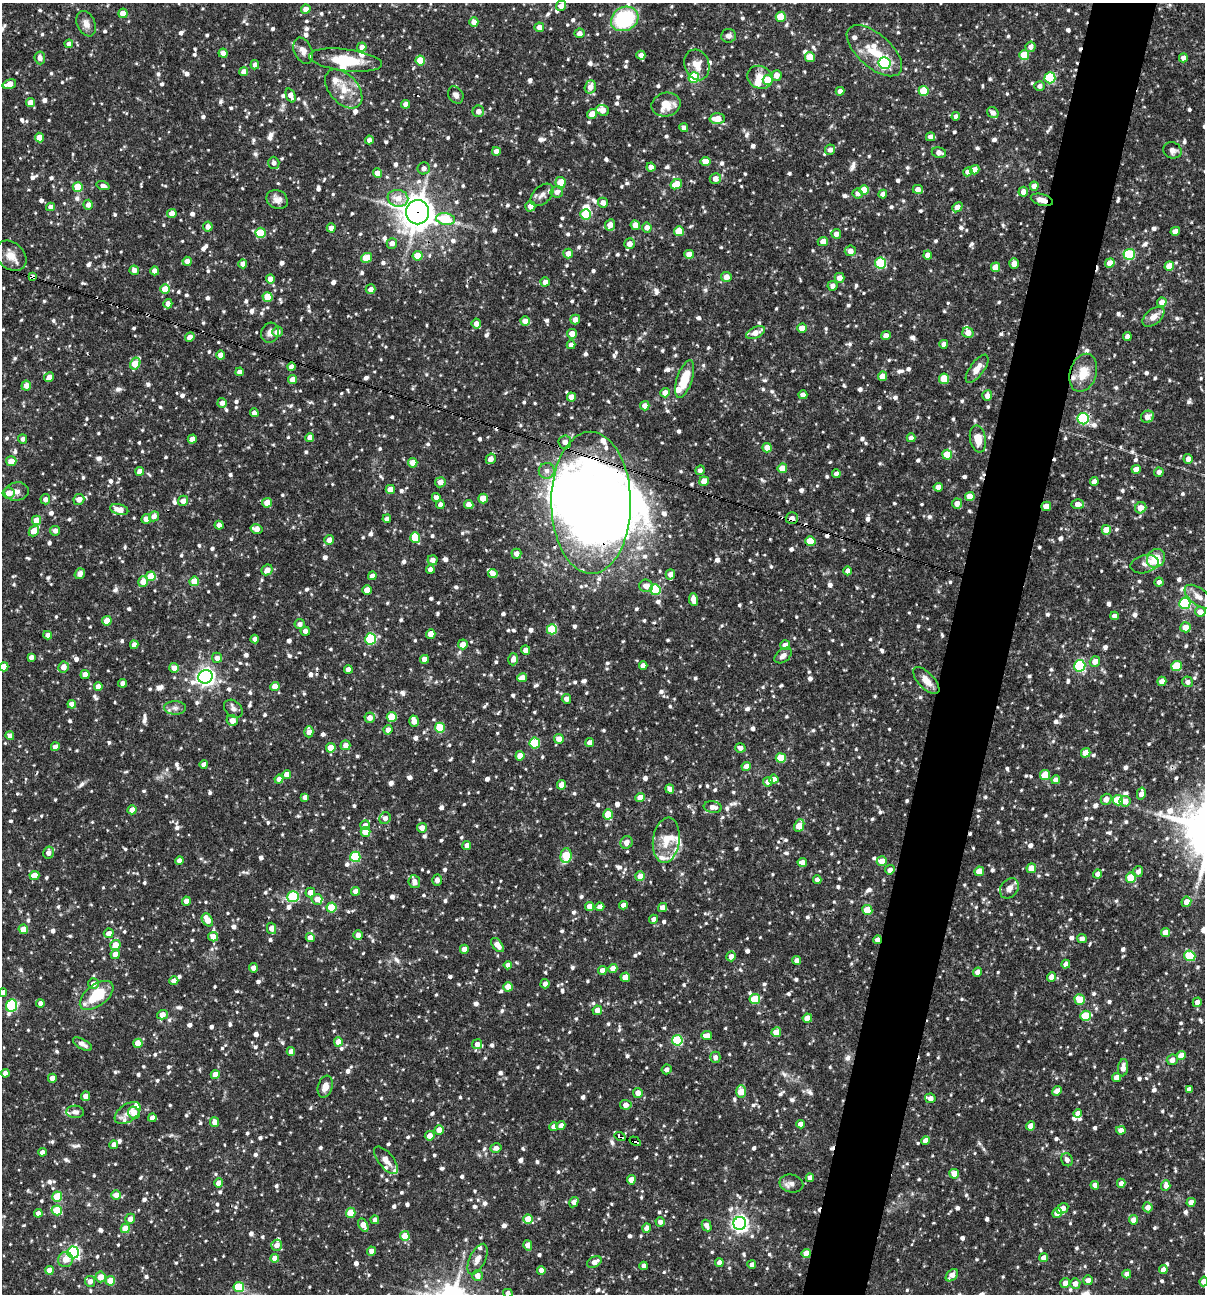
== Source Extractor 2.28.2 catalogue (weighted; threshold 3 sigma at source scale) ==
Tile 10 of 4 x 4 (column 2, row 3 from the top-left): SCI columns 1454-2656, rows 1293-2584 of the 5188 x 5168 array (HDU 1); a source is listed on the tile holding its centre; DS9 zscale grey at full resolution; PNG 1207 x 1296 px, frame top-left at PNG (2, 3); each listed source drawn as its Kron ellipse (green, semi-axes under 4 px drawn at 4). Shown black and unused: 5% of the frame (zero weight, under 3 of 4 exposures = <1% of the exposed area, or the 3 px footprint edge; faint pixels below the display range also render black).
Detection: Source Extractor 2.28.2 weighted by HDU 2 'WHT'; one run over the whole footprint, this tile lists its part. Background 0.0837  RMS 0.0038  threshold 0.0172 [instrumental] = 3 sigma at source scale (4.5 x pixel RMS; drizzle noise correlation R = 1.50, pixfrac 1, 0.05/0.05 arcsec/px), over >= 5 px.
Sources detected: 1420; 6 inside a brighter object's white glare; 10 cosmic-ray / hot-pixel residue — neither listed nor drawn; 33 inside a brighter listed object's ellipse — not listed separately; of the other 1371, all 500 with FLUX_AUTO >= 1.68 (the completeness limit of this list) listed and drawn (871 fainter detections not listed), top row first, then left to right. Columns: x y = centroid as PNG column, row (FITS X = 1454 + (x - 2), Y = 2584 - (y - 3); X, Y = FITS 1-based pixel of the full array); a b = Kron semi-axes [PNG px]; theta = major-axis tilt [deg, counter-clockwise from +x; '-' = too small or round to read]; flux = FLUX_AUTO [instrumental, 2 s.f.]
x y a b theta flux
561 6 5 5 - 2.5
306 9 5 4 - 3.7
123 13 4 4 - 6.4
781 17 5 5 - 12
625 19 14 11 27 32
474 22 5 4 - 3
86 24 13 9 -66 2.7
539 27 5 5 - 2.5
579 33 5 5 - 2.3
728 36 7 7 - 1.7
69 44 4 4 - 2.5
362 47 4 4 - 2
1030 47 5 5 - 2
303 51 14 8 -66 2.7
874 51 34 16 -41 12
223 53 4 4 - 4
641 55 4 4 - 2.7
1024 55 5 5 - 9.7
810 57 5 5 - 7.7
40 58 6 5 - 2
1183 58 4 4 - 2.4
346 60 36 11 -7 13
420 61 5 5 - 11
884 63 6 6 - 64
255 65 4 4 - 2.1
697 65 16 12 -73 4.4
244 72 4 4 - 2.7
776 75 5 5 - 3.1
760 77 13 11 -26 4.5
694 78 5 5 - 28
1050 78 5 5 - 31
768 80 5 5 - 12
9 84 7 4 19 4.7
1040 86 5 5 - 1.9
590 87 7 5 70 3.2
344 89 23 14 -48 7.7
840 91 4 4 - 2.8
924 91 5 5 - 15
291 95 7 4 -68 3
456 95 9 7 -57 1.9
30 103 4 4 - 3.6
406 104 4 4 - 2.7
666 105 15 11 12 7.3
603 110 7 5 -19 3.2
478 111 6 5 - 2.6
993 113 6 5 - 2.3
592 114 5 5 - 3.6
956 116 4 4 - 1.9
717 119 7 5 0 5.7
684 128 4 4 - 2.1
930 137 4 4 - 2.4
39 138 5 4 - 5.9
369 140 4 4 - 1.7
830 150 5 5 - 2.1
1172 150 9 8 - 2
496 151 4 4 - 2.5
939 153 7 5 -12 2.5
706 162 5 4 - 4.2
274 163 6 5 - 1.7
651 167 4 4 - 2.9
424 168 6 6 - 2
974 170 5 4 - 3.1
968 172 5 4 - 2.7
378 173 5 4 - 3.5
715 179 5 5 - 2.8
560 183 6 5 - 7.2
676 184 6 4 30 7
103 186 6 4 -18 1.7
1034 186 4 4 - 2.6
78 187 5 5 - 8.2
918 189 5 4 - 2.9
864 190 5 5 - 9
557 192 6 5 - 2
1023 192 5 4 - 2.6
858 193 5 5 - 2
883 194 4 4 - 2.6
542 195 13 8 44 2.3
398 198 10 8 -10 4.8
277 199 11 9 -31 2.7
1042 200 11 5 -15 2.6
603 203 5 5 - 2.7
88 205 5 4 - 2.1
530 206 5 5 - 3.2
51 207 4 4 - 2.4
957 207 5 4 - 4
418 212 12 11 - 620
172 213 5 4 - 3.3
586 214 5 5 - 17
445 219 9 6 -8 20
610 225 6 5 - 3.4
635 225 5 4 - 3.4
208 227 5 4 - 2.2
647 227 5 5 - 2.6
331 228 4 4 - 2.5
679 231 5 5 - 9.7
1175 231 5 4 - 3.2
260 233 5 5 - 15
836 234 5 4 - 2.7
823 241 5 4 - 3.3
392 243 5 5 - 2.7
630 244 5 5 - 2.9
850 251 5 5 - 2.9
568 253 5 4 - 2.6
689 254 4 4 - 4.9
1129 254 5 5 - 27
928 255 4 4 - 2.9
11 256 17 13 -42 4.8
418 256 5 5 - 8.4
366 258 6 5 - 8.4
187 261 4 4 - 2.7
881 263 5 5 - 24
1014 263 5 4 - 3.5
1110 263 5 4 - 4.1
243 264 4 4 - 2.8
1169 266 5 4 - 6.7
995 267 4 4 - 6.4
134 270 5 4 - 2.6
155 271 4 4 - 3.3
32 277 4 4 - 2.2
726 277 5 5 - 3
840 278 5 5 - 3.5
270 279 4 4 - 2.7
545 282 4 4 - 2.6
832 286 5 5 - 2
165 289 5 4 - 6.8
371 289 5 5 - 2.6
267 297 5 5 - 8.6
1162 302 5 4 - 3
168 304 4 4 - 2.7
1153 317 12 7 39 3.1
575 320 5 5 - 2.9
525 321 5 4 - 3
476 324 5 4 - 2.6
802 328 4 4 - 4.7
277 332 5 5 - 2.4
756 332 10 5 24 3.8
270 333 10 9 - 2.1
968 333 6 5 - 3.4
572 334 5 4 - 3.4
886 336 5 4 - 2.4
190 337 5 4 - 2.5
1127 337 4 4 - 2.6
944 344 4 4 - 2.3
571 345 4 4 - 2.3
221 355 4 4 - 3.5
135 364 6 5 - 11
291 367 4 4 - 2.8
977 369 17 7 54 3.5
240 372 4 4 - 2.5
1083 373 19 13 73 7.9
883 376 4 4 - 4.6
49 377 5 4 - 2.6
685 379 20 7 72 11
944 379 5 5 - 10
292 380 4 4 - 3.7
26 386 5 5 - 2.8
665 393 5 4 - 4
803 395 4 4 - 3
987 396 5 5 - 2.5
571 397 4 4 - 4.8
222 403 5 4 - 2
645 406 4 4 - 3.4
254 413 4 4 - 2.2
1147 417 6 6 - 3.1
1083 419 5 5 - 43
310 437 4 4 - 2.6
911 438 4 4 - 2.5
23 439 4 4 - 1.8
192 439 4 4 - 3
978 439 13 8 -80 6
565 442 6 6 - 2.9
767 448 5 4 - 5.7
947 455 5 5 - 9.6
491 459 5 5 - 2.6
1188 459 5 4 - 2.4
11 461 5 5 - 4.8
413 463 5 4 - 3.7
782 468 5 4 - 6.8
1136 469 4 4 - 2.9
700 470 5 4 - 1.7
140 471 4 4 - 3
547 471 8 8 - 2
1159 472 4 4 - 1.7
836 474 4 4 - 2.4
704 481 5 4 - 5
440 482 5 5 - 2.5
1094 482 4 4 - 2.5
938 487 4 4 - 2.8
390 489 4 4 - 5.3
17 492 12 9 8 2.4
9 493 6 5 - 3.3
970 496 5 4 - 5.1
436 497 4 4 - 2.3
45 499 5 5 - 1.9
79 499 5 5 - 3.3
483 499 5 4 - 6.7
183 501 5 5 - 2.7
267 503 5 5 - 4.3
591 503 71 39 -89 310
957 503 5 5 - 3.3
1078 504 6 4 -3 2.4
440 505 4 4 - 1.9
469 505 4 4 - 3.6
1046 506 5 4 - 6
1141 508 6 5 - 3.9
119 510 9 5 -15 5
154 516 5 4 - 2.4
792 518 6 5 - 2.2
146 519 5 4 - 3.2
387 519 4 4 - 1.9
37 520 4 4 - 6.1
219 525 4 4 - 2.8
256 529 6 4 -13 3.4
1106 530 5 4 - 5.5
34 531 6 4 46 7
55 531 5 5 - 2.3
415 538 5 5 - 12
329 540 5 4 - 3.2
810 541 5 5 - 9
516 554 5 5 - 2.5
1156 558 10 8 47 12
433 560 5 5 - 2.1
1145 564 14 9 13 2.1
430 569 4 4 - 2.6
267 570 6 5 - 3
848 571 4 4 - 2.3
80 574 6 5 - 1.8
493 574 5 4 - 2.7
670 574 5 4 - 2.6
151 576 5 4 - 8.2
372 576 4 4 - 2.5
194 581 5 4 - 8.4
143 582 5 5 - 4.7
1159 582 4 4 - 1.8
646 586 7 6 - 2.9
367 590 4 4 - 4.7
655 590 5 5 - 27
1198 597 16 8 -38 3.2
693 599 6 4 -81 3.2
1185 603 5 5 - 40
1200 612 5 5 - 2.9
1115 616 4 4 - 2.3
107 621 5 4 - 5.8
300 624 5 5 - 1.9
1185 627 5 5 - 4.7
552 629 5 5 - 18
305 631 4 4 - 1.8
431 634 5 4 - 4.3
48 635 4 4 - 1.9
255 639 4 4 - 2.5
371 639 5 5 - 31
463 644 5 5 - 3.2
134 645 4 4 - 2.7
785 645 5 5 - 3.9
526 650 5 4 - 2.1
783 655 10 6 38 2
31 657 4 4 - 1.7
217 658 5 5 - 2.3
424 659 4 4 - 3.3
513 659 6 5 - 2.3
1095 661 5 5 - 3.7
643 666 4 4 - 2.4
1080 666 6 5 - 44
1177 666 5 5 - 14
4 667 5 4 - 5.2
63 667 5 5 - 3
174 668 5 5 - 2.8
348 669 4 4 - 3
85 675 4 4 - 3.6
205 677 7 6 - 180
522 678 5 4 - 3.8
926 681 17 8 -46 4.1
1162 681 5 4 - 4
1188 682 5 5 - 1.7
123 683 4 4 - 1.9
275 686 4 4 - 4.1
98 687 4 4 - 3
566 699 5 4 - 2
72 704 4 4 - 3.8
175 708 11 6 -1 1.8
233 709 10 7 -41 1.7
392 717 5 5 - 12
370 718 5 5 - 3
232 720 6 5 - 2.9
414 721 6 5 - 3
440 728 5 5 - 14
388 730 4 4 - 2.6
309 732 5 4 - 2.9
10 736 4 4 - 2.8
559 739 5 5 - 3.5
535 743 5 5 - 19
590 743 4 4 - 3
345 745 5 5 - 2.4
55 747 4 4 - 2.6
331 748 5 4 - 7.3
740 748 5 4 - 2.1
1086 753 5 4 - 5.2
520 756 4 4 - 4.4
781 758 5 5 - 13
204 765 4 4 - 2.6
746 766 4 4 - 3
287 774 4 4 - 3.6
1045 775 5 5 - 9.4
279 779 4 4 - 2.9
774 779 4 4 - 2.8
1056 780 4 4 - 2.8
768 782 5 4 - 3
561 785 5 4 - 3
670 789 5 4 - 2.8
1141 794 6 4 76 2.8
305 797 4 4 - 2.1
640 797 4 4 - 4.3
1106 799 5 5 - 3.2
1118 800 5 5 - 17
1125 801 5 5 - 3.6
713 807 9 5 -8 2.8
132 810 4 4 - 3.8
608 814 5 5 - 7.6
385 818 6 5 - 1.7
365 825 5 4 - 2.3
799 826 6 4 64 6.8
422 828 5 5 - 2.9
365 832 5 5 - 6.2
666 840 23 13 82 7.1
626 842 6 6 - 2.2
467 845 4 4 - 2.5
48 853 6 5 - 2.3
566 856 7 5 86 12
355 857 5 5 - 25
179 860 4 4 - 2
882 861 5 4 - 5.5
802 862 5 4 - 2.8
1031 868 5 4 - 4.2
890 870 5 4 - 2.6
979 871 5 4 - 6.3
1138 871 5 5 - 1.7
1097 874 4 4 - 1.9
34 875 5 4 - 6.3
640 876 5 5 - 4.5
1131 878 5 5 - 14
437 880 5 4 - 1.7
817 880 4 4 - 2.1
414 882 6 6 - 2.5
1009 888 11 8 54 2.9
356 891 4 4 - 2.7
310 892 5 4 - 3.6
293 897 6 5 - 26
317 899 5 5 - 3.2
186 901 4 4 - 2.8
1186 902 5 5 - 3.2
623 905 4 4 - 2.4
590 906 4 4 - 5.1
331 907 5 5 - 15
600 907 4 4 - 2.8
662 908 5 4 - 2.5
867 910 5 5 - 9.9
653 919 4 4 - 1.7
207 920 7 5 -58 5.6
272 928 6 4 -75 3.1
23 929 5 4 - 5.9
1165 932 4 4 - 4
109 933 5 4 - 2.8
358 935 5 4 - 2.7
213 937 5 4 - 3.3
310 937 4 4 - 3.5
1082 938 5 4 - 1.8
877 940 4 4 - 2.4
115 945 5 5 - 6
497 945 8 5 -50 4
464 949 4 4 - 2.7
115 954 4 4 - 3.8
731 956 5 4 - 2.5
1190 956 5 5 - 21
797 960 4 4 - 2.3
1066 964 4 4 - 2.3
508 965 4 4 - 2.6
253 968 4 4 - 2.7
613 968 4 4 - 3.6
602 970 4 4 - 2.9
978 972 4 4 - 2.4
625 977 5 4 - 5.1
1051 977 5 4 - 2.9
174 981 4 4 - 2.8
93 984 5 5 - 2.6
545 984 5 4 - 1.9
508 987 5 4 - 6
3 993 4 4 - 2.9
97 995 19 10 37 13
755 999 5 5 - 14
1080 999 5 5 - 8.8
1197 1002 5 4 - 2.7
40 1003 4 4 - 2.2
12 1006 6 5 - 41
597 1010 5 4 - 2.8
162 1015 5 4 - 4.3
1085 1016 5 5 - 15
807 1018 4 4 - 4.9
776 1032 5 4 - 5.2
707 1036 5 4 - 3.2
677 1040 5 5 - 28
338 1042 4 4 - 5.3
138 1043 4 4 - 6
82 1044 10 5 -30 2
477 1044 5 5 - 2.4
291 1051 4 4 - 2.5
1181 1056 5 4 - 4.9
715 1057 6 5 - 1.8
1172 1060 5 5 - 2.8
1123 1068 9 5 83 3.3
667 1069 5 5 - 1.8
5 1073 4 4 - 2.4
215 1075 4 4 - 5.2
52 1078 4 4 - 4.1
1117 1078 4 4 - 4.1
325 1087 11 7 72 3.5
1189 1089 4 4 - 2.2
1057 1091 5 4 - 2.7
741 1092 6 5 - 7.7
638 1093 5 4 - 3.2
85 1096 5 4 - 2.8
930 1098 5 4 - 2.8
626 1105 6 4 -6 3
75 1112 9 6 -4 1.7
128 1113 14 8 35 2.8
134 1113 6 5 - 4.6
1077 1113 4 4 - 1.9
152 1118 4 4 - 2.4
214 1122 5 4 - 2.7
800 1124 4 4 - 2.6
561 1126 5 4 - 2.1
1031 1126 4 4 - 4.3
554 1127 4 4 - 2.5
439 1130 4 4 - 5.5
1121 1130 5 4 - 2.3
430 1136 5 4 - 3.2
620 1136 5 3 - 7.2
635 1141 6 3 -31 4.4
925 1141 4 4 - 3.3
114 1145 4 4 - 3.1
496 1148 5 5 - 2
42 1152 4 4 - 2.3
386 1160 16 7 -51 2.9
1067 1160 7 5 -65 1.8
954 1174 5 5 - 4.6
810 1178 4 4 - 2.7
631 1180 4 4 - 5.8
219 1183 4 4 - 3.7
1121 1183 4 4 - 2.2
791 1184 12 9 -12 2.2
1095 1185 4 4 - 3
1166 1186 5 4 - 2.6
116 1195 5 5 - 4.5
57 1197 5 5 - 13
574 1202 5 4 - 2.6
1191 1202 4 4 - 2.7
1148 1207 5 5 - 2.7
1062 1209 6 5 - 3.9
57 1210 5 5 - 14
38 1213 4 4 - 2.7
351 1213 5 4 - 12
1057 1213 5 4 - 2.9
130 1219 5 5 - 2.9
528 1219 5 4 - 7
375 1220 4 4 - 2.3
1133 1220 4 4 - 3.4
660 1222 4 4 - 1.8
740 1223 6 6 - 140
363 1225 7 4 -62 4.5
707 1226 6 4 -62 2.4
125 1228 5 4 - 8.5
647 1228 4 4 - 2.5
405 1236 5 4 - 8.2
277 1245 5 5 - 2.9
528 1245 5 4 - 3.7
371 1251 5 4 - 3
73 1252 6 6 - 73
806 1253 4 4 - 5.1
275 1258 4 4 - 3.7
1044 1258 4 4 - 2.7
477 1259 16 8 65 2.9
65 1260 7 7 - 4.2
594 1262 8 5 30 2.7
719 1263 4 4 - 2.4
752 1265 4 4 - 1.9
644 1266 4 4 - 2.1
49 1270 4 4 - 4.4
541 1270 4 4 - 2.7
1163 1270 4 4 - 2.4
1127 1274 4 4 - 2.8
952 1275 7 5 45 3.3
477 1276 5 5 - 3
101 1277 5 5 - 4.2
1088 1280 5 5 - 2.5
90 1281 5 5 - 2.7
110 1281 5 4 - 9.1
1204 1281 5 4 - 3.6
1065 1283 5 4 - 2.8
1075 1284 5 5 - 3
239 1287 5 5 - 15
508 1293 4 4 - 1.7
Overlapping masked pixels (flux is a lower limit): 11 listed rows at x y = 1042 200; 418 212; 32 277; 565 442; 591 503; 1046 506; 792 518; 877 940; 620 1136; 635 1141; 806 1253
Isophote crosses this tile's border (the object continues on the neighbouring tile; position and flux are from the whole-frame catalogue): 4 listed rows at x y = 4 667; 3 993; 1204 1281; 508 1293